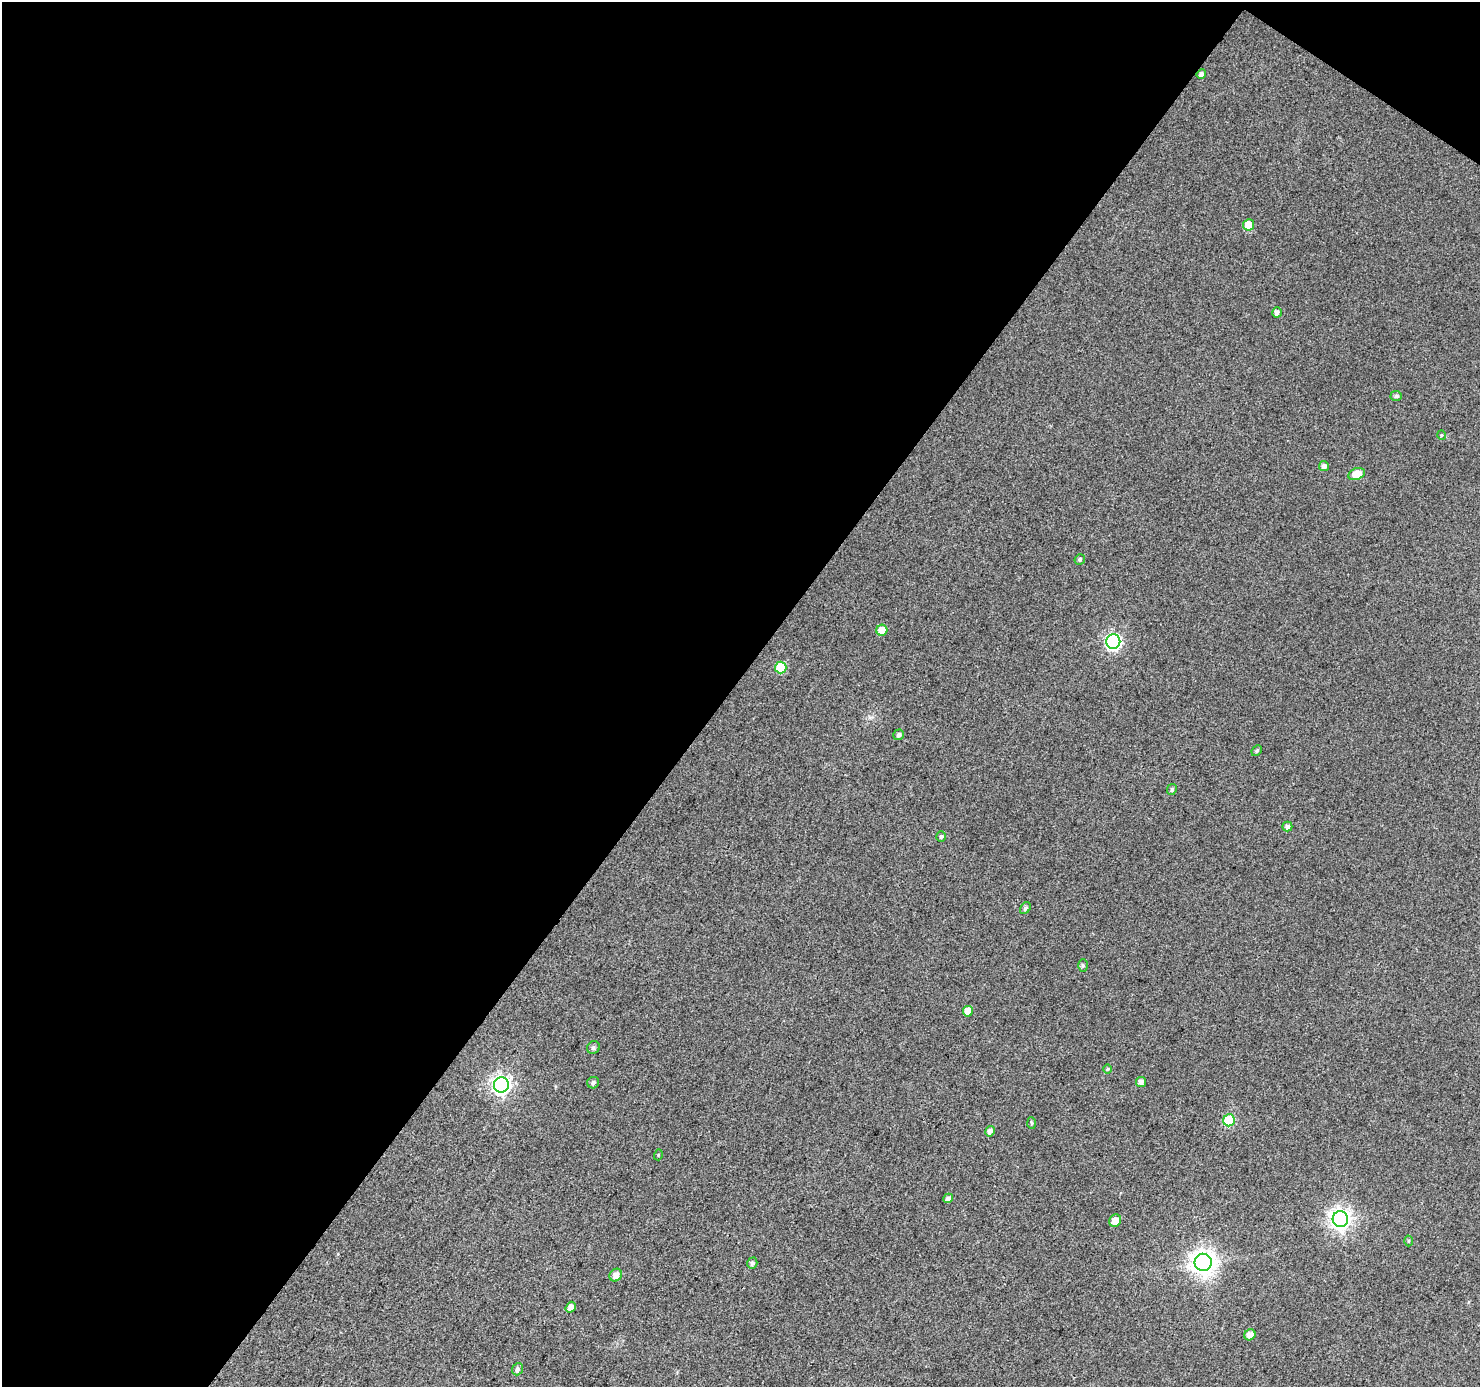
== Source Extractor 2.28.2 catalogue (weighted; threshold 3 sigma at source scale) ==
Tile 1 of 2 x 2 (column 1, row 1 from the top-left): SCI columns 2-1479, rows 1500-2884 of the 2958 x 2982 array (HDU 1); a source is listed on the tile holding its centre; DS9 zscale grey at full resolution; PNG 1482 x 1389 px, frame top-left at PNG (2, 2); each listed source drawn as its Kron ellipse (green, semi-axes under 4 px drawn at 4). Shown black and unused: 50% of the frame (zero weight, under 3 of 4 exposures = <1% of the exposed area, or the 3 px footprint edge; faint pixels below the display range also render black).
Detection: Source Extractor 2.28.2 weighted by HDU 2 'WHT'; one run over the whole footprint, this tile lists its part. Background 0.0746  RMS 0.012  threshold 0.0534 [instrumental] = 3 sigma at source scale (4.5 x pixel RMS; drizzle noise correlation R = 1.50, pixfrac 1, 0.0396/0.0396 arcsec/px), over >= 5 px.
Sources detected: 38; all 38 listed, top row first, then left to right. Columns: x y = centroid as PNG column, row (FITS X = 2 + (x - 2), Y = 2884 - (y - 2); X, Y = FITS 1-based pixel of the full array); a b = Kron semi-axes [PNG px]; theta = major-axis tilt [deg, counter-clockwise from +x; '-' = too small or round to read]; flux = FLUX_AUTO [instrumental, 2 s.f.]
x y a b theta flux
1201 74 5 4 - 5.1
1249 225 5 5 - 21
1277 312 5 4 - 4.2
1396 396 5 5 - 3
1441 435 5 3 - 0.98
1324 466 5 5 - 5.7
1357 474 8 5 21 18
1080 559 5 5 - 2.4
882 630 5 5 - 16
1113 642 7 7 - 250
781 668 6 6 - 53
899 735 5 5 - 3.1
1257 751 6 4 48 2.2
1172 789 6 4 62 2.3
1287 827 5 5 - 3.7
941 836 5 5 - 2.2
1025 908 6 5 - 2.7
1083 965 6 5 - 2
968 1011 5 5 - 14
593 1048 7 6 - 2.6
1107 1069 5 3 - 1.2
1141 1082 5 5 - 5.1
593 1083 6 5 - 2.8
501 1085 7 7 - 440
1229 1120 6 6 - 65
1032 1123 6 4 -87 1.4
990 1131 5 5 - 4.9
658 1155 5 3 - 1.1
948 1198 5 4 - 4.2
1340 1219 8 7 - 650
1115 1221 6 5 - 12
1408 1241 5 3 - 1.2
1203 1262 8 8 - 1000
752 1263 6 5 - 2.9
616 1275 7 6 - 6.7
571 1307 6 4 54 6
1250 1335 6 5 - 6.7
517 1369 6 5 - 3.3